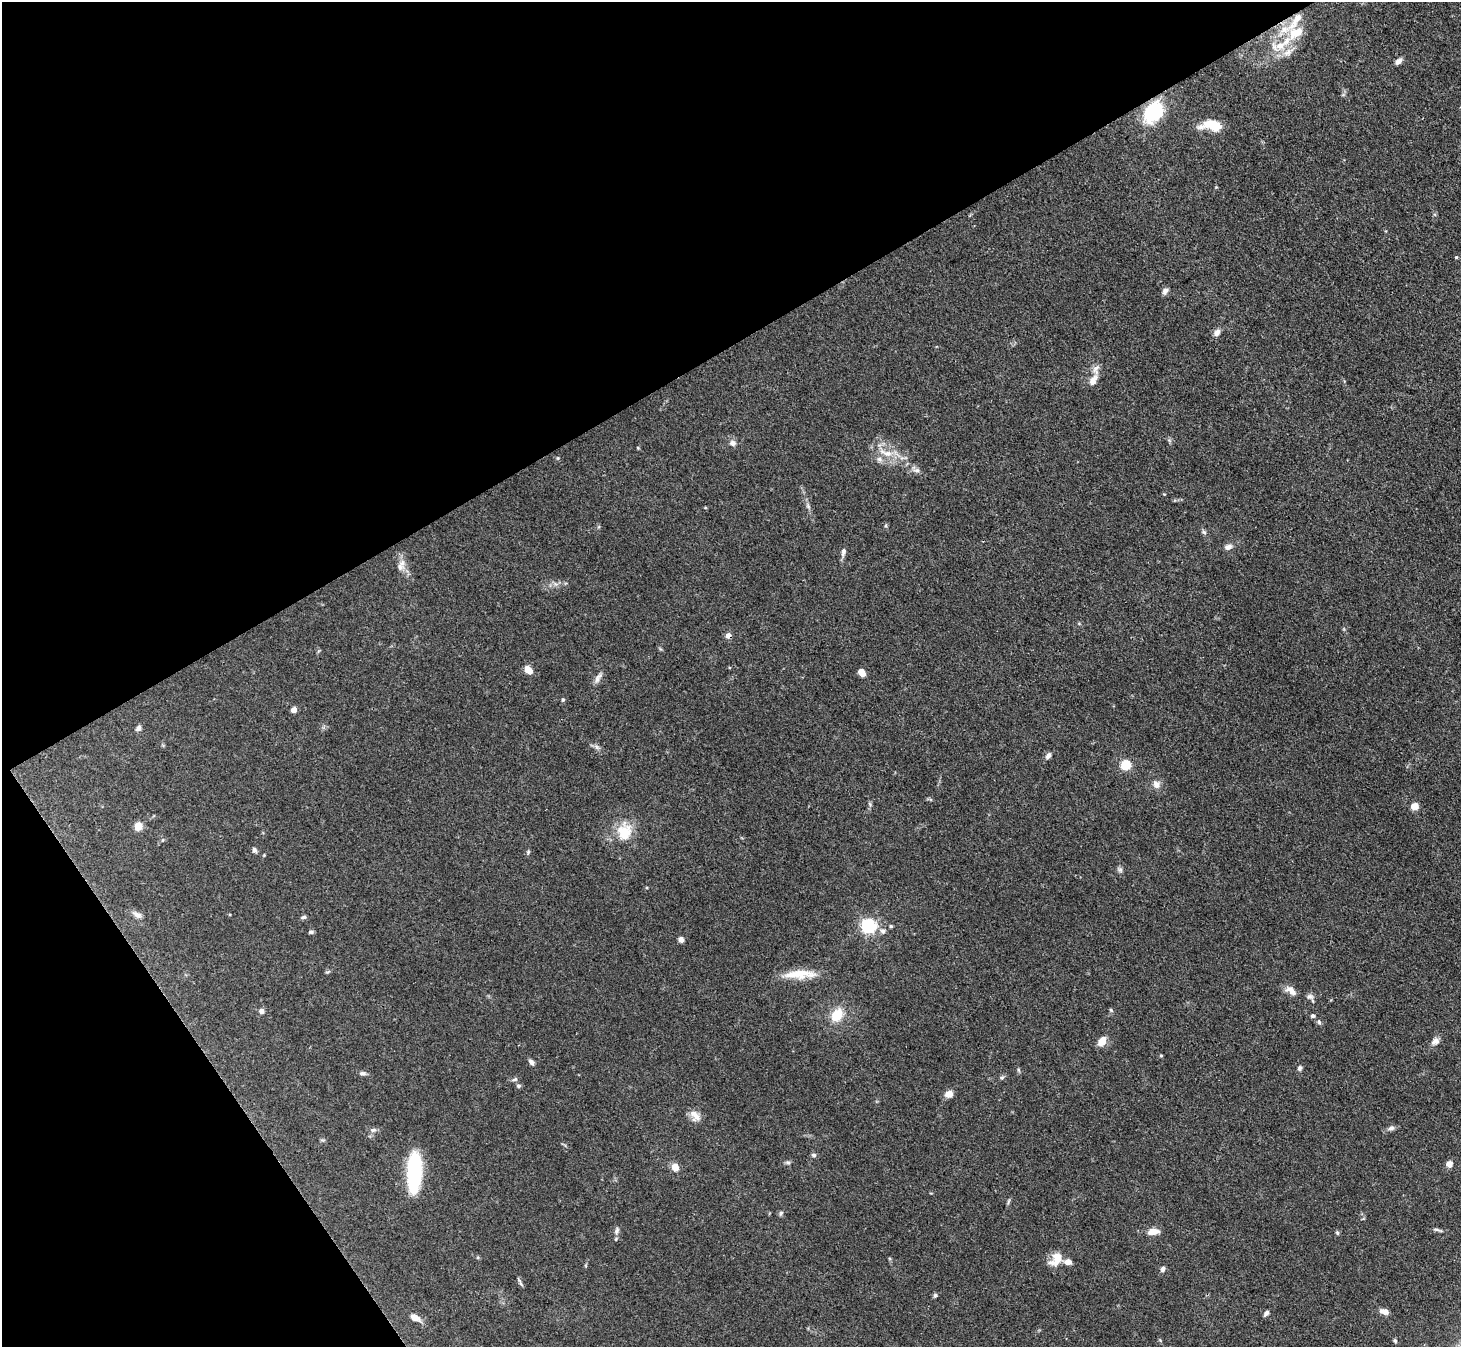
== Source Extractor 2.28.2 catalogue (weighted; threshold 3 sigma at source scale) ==
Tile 5 of 4 x 4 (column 1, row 2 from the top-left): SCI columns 3-1461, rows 2985-4329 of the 5841 x 5833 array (HDU 1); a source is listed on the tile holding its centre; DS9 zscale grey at full resolution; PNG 1463 x 1349 px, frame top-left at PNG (2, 2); no overlay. Shown black and unused: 32% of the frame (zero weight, under 3 of 4 exposures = <1% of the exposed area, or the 3 px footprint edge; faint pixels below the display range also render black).
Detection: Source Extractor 2.28.2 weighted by HDU 2 'WHT'; one run over the whole footprint, this tile lists its part. Background 0.0864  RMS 0.0056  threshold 0.0254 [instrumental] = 3 sigma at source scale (4.5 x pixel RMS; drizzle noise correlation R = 1.50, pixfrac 1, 0.05/0.05 arcsec/px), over >= 5 px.
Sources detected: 90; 1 inside a brighter object's white glare — not listed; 4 inside a brighter listed object's ellipse — not listed separately; the other 85 listed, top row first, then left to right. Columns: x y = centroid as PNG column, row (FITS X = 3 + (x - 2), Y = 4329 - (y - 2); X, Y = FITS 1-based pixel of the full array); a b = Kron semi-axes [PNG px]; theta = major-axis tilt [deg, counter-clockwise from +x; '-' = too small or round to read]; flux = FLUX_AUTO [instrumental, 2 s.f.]
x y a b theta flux
1296 20 56 12 45 20
1288 52 17 9 37 5.5
1398 61 8 5 38 2.6
1153 112 22 16 51 37
1212 125 24 11 -6 13
1456 257 4 4 - 0.58
1165 291 9 6 62 2.2
1217 333 9 7 57 2.8
1093 380 15 8 59 4.7
733 443 10 8 -4 2.4
638 448 5 3 - 0.52
886 453 22 8 -20 8.4
558 458 5 5 - 0.7
879 459 7 6 - 1.8
917 470 10 6 1 1.9
808 506 7 4 -46 1.2
1204 532 7 5 -44 1.1
1228 547 9 6 19 2.6
843 552 11 6 79 2.2
400 567 11 9 -36 3.4
728 636 7 7 - 2.4
528 670 11 7 -47 4.6
862 672 7 6 - 4.6
598 678 16 6 60 2.8
563 700 5 4 - 0.9
294 710 4 4 - 5.3
138 728 8 6 62 1.7
597 747 7 5 -45 1.4
1048 756 8 6 50 2.3
1126 765 5 5 - 36
1156 784 9 8 - 3.4
1414 806 7 7 - 4.8
138 827 5 5 - 16
624 832 23 18 86 15
254 850 7 5 -65 1.4
528 852 5 4 - 0.75
264 855 4 4 - 0.44
1120 870 8 6 -69 1.4
137 915 14 7 -30 2.9
304 917 7 5 9 1.1
869 926 6 6 - 150
891 926 4 4 - 0.79
883 931 8 7 - 2
311 932 6 4 -1 0.99
681 940 6 6 - 2
800 974 42 10 2 13
1291 991 16 8 -33 4.4
1310 997 9 7 -2 2
1111 1010 6 5 - 0.77
261 1011 6 6 - 2.3
837 1015 15 12 53 12
1313 1016 5 5 - 1.2
1319 1022 7 5 -84 1.1
1102 1041 12 8 55 5.1
1435 1041 12 9 36 2.9
1161 1056 4 4 - 0.62
531 1062 7 5 -38 1.9
1300 1068 7 5 58 1.4
1019 1070 6 4 -70 0.75
363 1073 9 5 -6 1.5
1002 1078 6 5 - 1
515 1079 8 5 29 1.1
518 1086 6 5 - 1.1
949 1094 8 6 17 5
695 1116 16 10 -58 4.6
1391 1128 9 6 26 1.9
373 1130 8 6 2 1.6
814 1155 6 5 - 1.2
788 1162 7 4 -1 1
1449 1164 7 7 - 2.9
675 1167 8 7 - 5.3
414 1177 29 16 -88 45
781 1213 7 5 47 0.98
1437 1230 16 3 -16 1.2
616 1231 10 6 66 1.9
1153 1232 13 7 6 5.3
1337 1233 6 4 -69 0.85
1056 1259 18 11 48 8.6
1163 1269 7 5 60 1.7
520 1283 14 3 -60 1.2
935 1295 5 5 - 1
1385 1311 9 5 -10 4.1
1266 1313 7 4 50 1.7
415 1317 10 6 -26 5.6
1395 1341 5 4 - 0.95
Overlapping masked pixels (flux is a lower limit): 3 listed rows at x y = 1296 20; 1153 112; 728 636